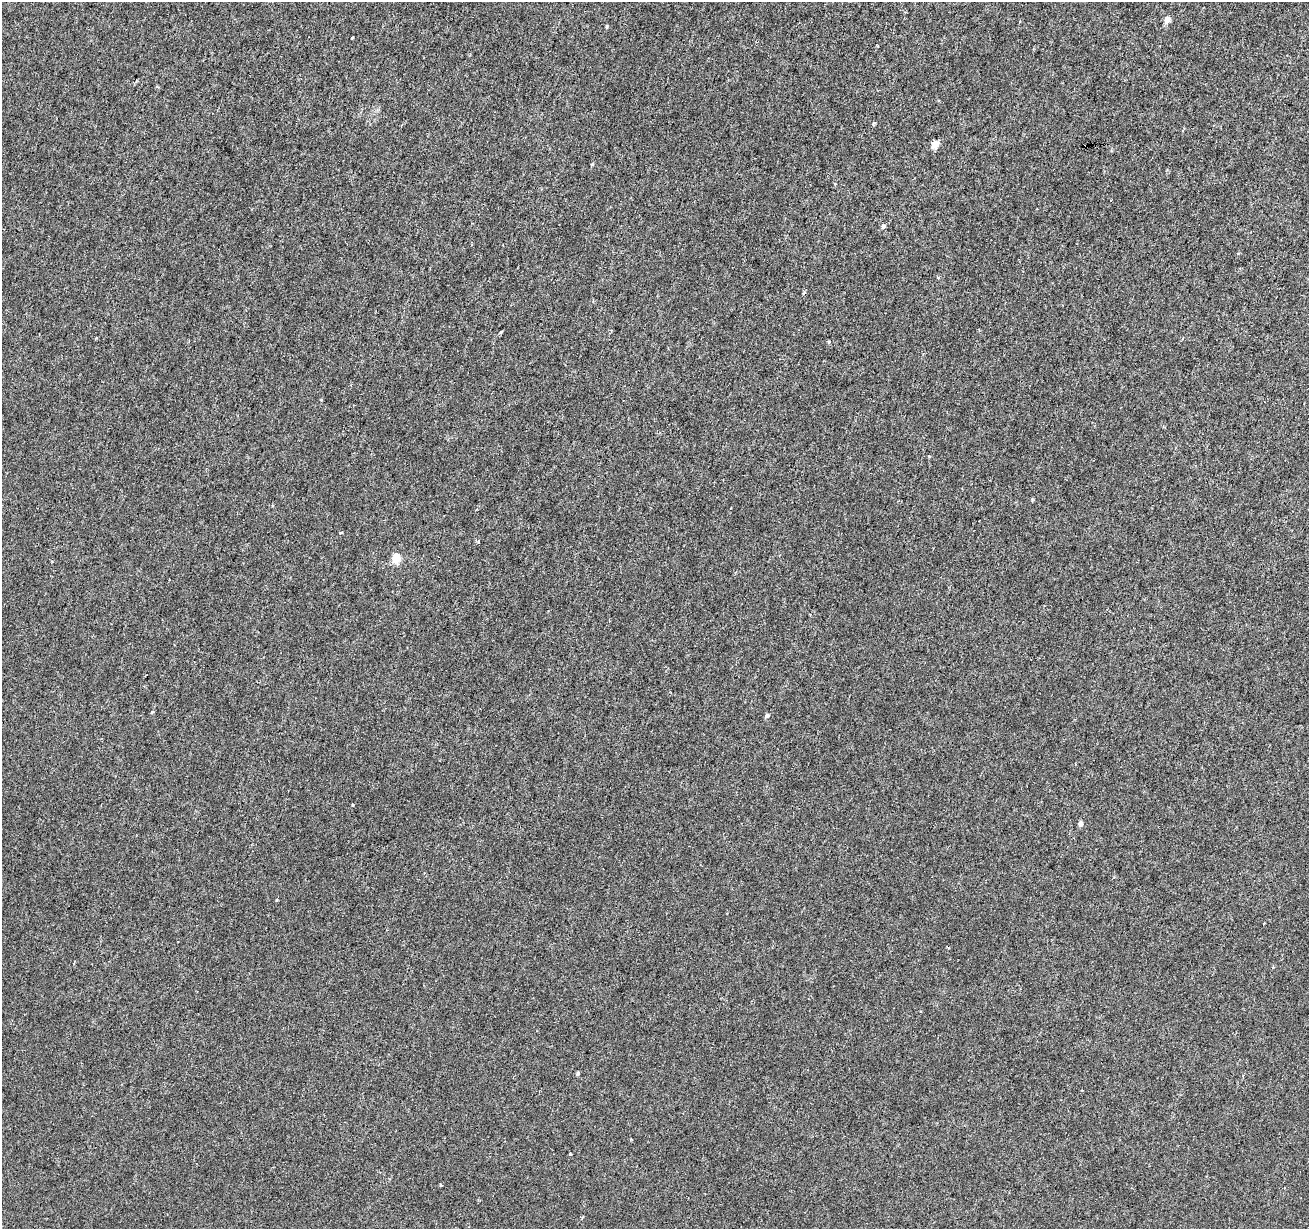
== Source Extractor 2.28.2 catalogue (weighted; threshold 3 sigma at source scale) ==
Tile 10 of 4 x 4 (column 2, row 3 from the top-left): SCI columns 1308-2614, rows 1447-2673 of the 5238 x 5411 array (HDU 1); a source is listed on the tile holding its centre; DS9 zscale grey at full resolution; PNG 1311 x 1231 px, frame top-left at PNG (2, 2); no overlay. Shown black and unused: <1% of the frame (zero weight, under 3 of 6 exposures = <1% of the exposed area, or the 3 px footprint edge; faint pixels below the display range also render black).
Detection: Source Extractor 2.28.2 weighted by HDU 2 'WHT'; one run over the whole footprint, this tile lists its part. Background -2.38e-04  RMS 0.0015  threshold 0.00616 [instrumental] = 3 sigma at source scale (4.09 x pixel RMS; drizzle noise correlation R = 1.36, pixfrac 0.8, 0.0396/0.0396 arcsec/px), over >= 5 px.
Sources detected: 19; all 19 listed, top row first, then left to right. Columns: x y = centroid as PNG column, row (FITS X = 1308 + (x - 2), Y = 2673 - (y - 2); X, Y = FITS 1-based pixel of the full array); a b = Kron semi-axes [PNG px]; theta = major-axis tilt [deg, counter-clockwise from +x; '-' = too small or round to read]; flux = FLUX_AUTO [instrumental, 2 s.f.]
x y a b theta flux
1167 20 6 5 - 1
607 26 6 3 89 0.16
352 38 3 3 - 0.32
873 124 5 4 - 0.16
935 144 5 5 - 2.7
883 226 4 3 - 0.71
804 292 5 3 - 0.13
501 332 4 3 - 0.16
96 338 3 3 - 0.13
828 341 4 4 - 0.19
929 456 4 3 - 0.12
340 533 4 3 - 0.24
396 558 5 5 - 5.1
152 712 3 3 - 0.23
767 716 6 5 - 0.31
1080 823 6 5 - 0.5
578 1073 4 3 - 0.44
631 1139 4 3 - 0.12
570 1154 3 3 - 0.25
Unlisted compact peaks at least as high as the median listed source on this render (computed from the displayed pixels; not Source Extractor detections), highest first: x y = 592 164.